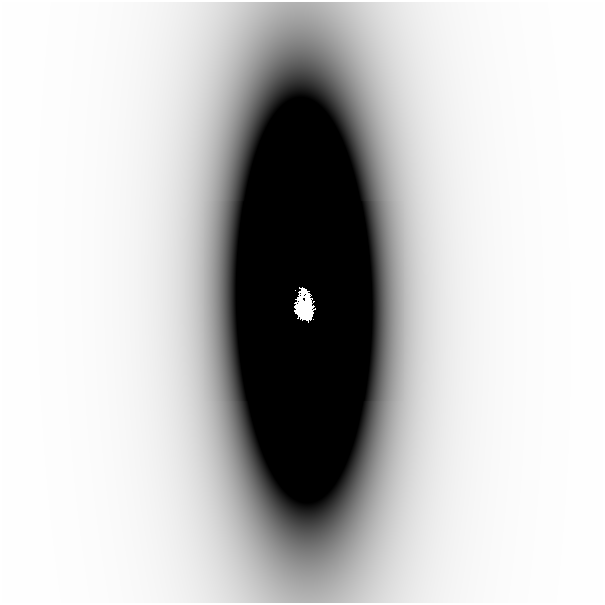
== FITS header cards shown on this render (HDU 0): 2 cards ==
NAXIS1  =                  601
NAXIS2  =                  601

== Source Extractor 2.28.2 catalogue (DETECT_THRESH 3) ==
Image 601 x 601 px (HDU 0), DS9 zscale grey, 1 PNG px = 1 image px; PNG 605 x 605 px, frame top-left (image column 1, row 601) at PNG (0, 2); no overlay
Background -1.94e-06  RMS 9.0e-07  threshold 2.70e-06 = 3 sigma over >= 5 px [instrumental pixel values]
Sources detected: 3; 1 with non-positive FLUX_AUTO (blend fragments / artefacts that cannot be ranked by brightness) is not listed; the other 2 listed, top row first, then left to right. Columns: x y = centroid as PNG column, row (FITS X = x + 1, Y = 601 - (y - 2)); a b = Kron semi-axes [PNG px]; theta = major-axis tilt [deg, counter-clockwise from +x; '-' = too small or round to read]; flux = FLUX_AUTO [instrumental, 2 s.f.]
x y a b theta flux
198 188 51 27 -89 0.0092
302 307 17 9 -84 22
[1 non-positive-flux detection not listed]